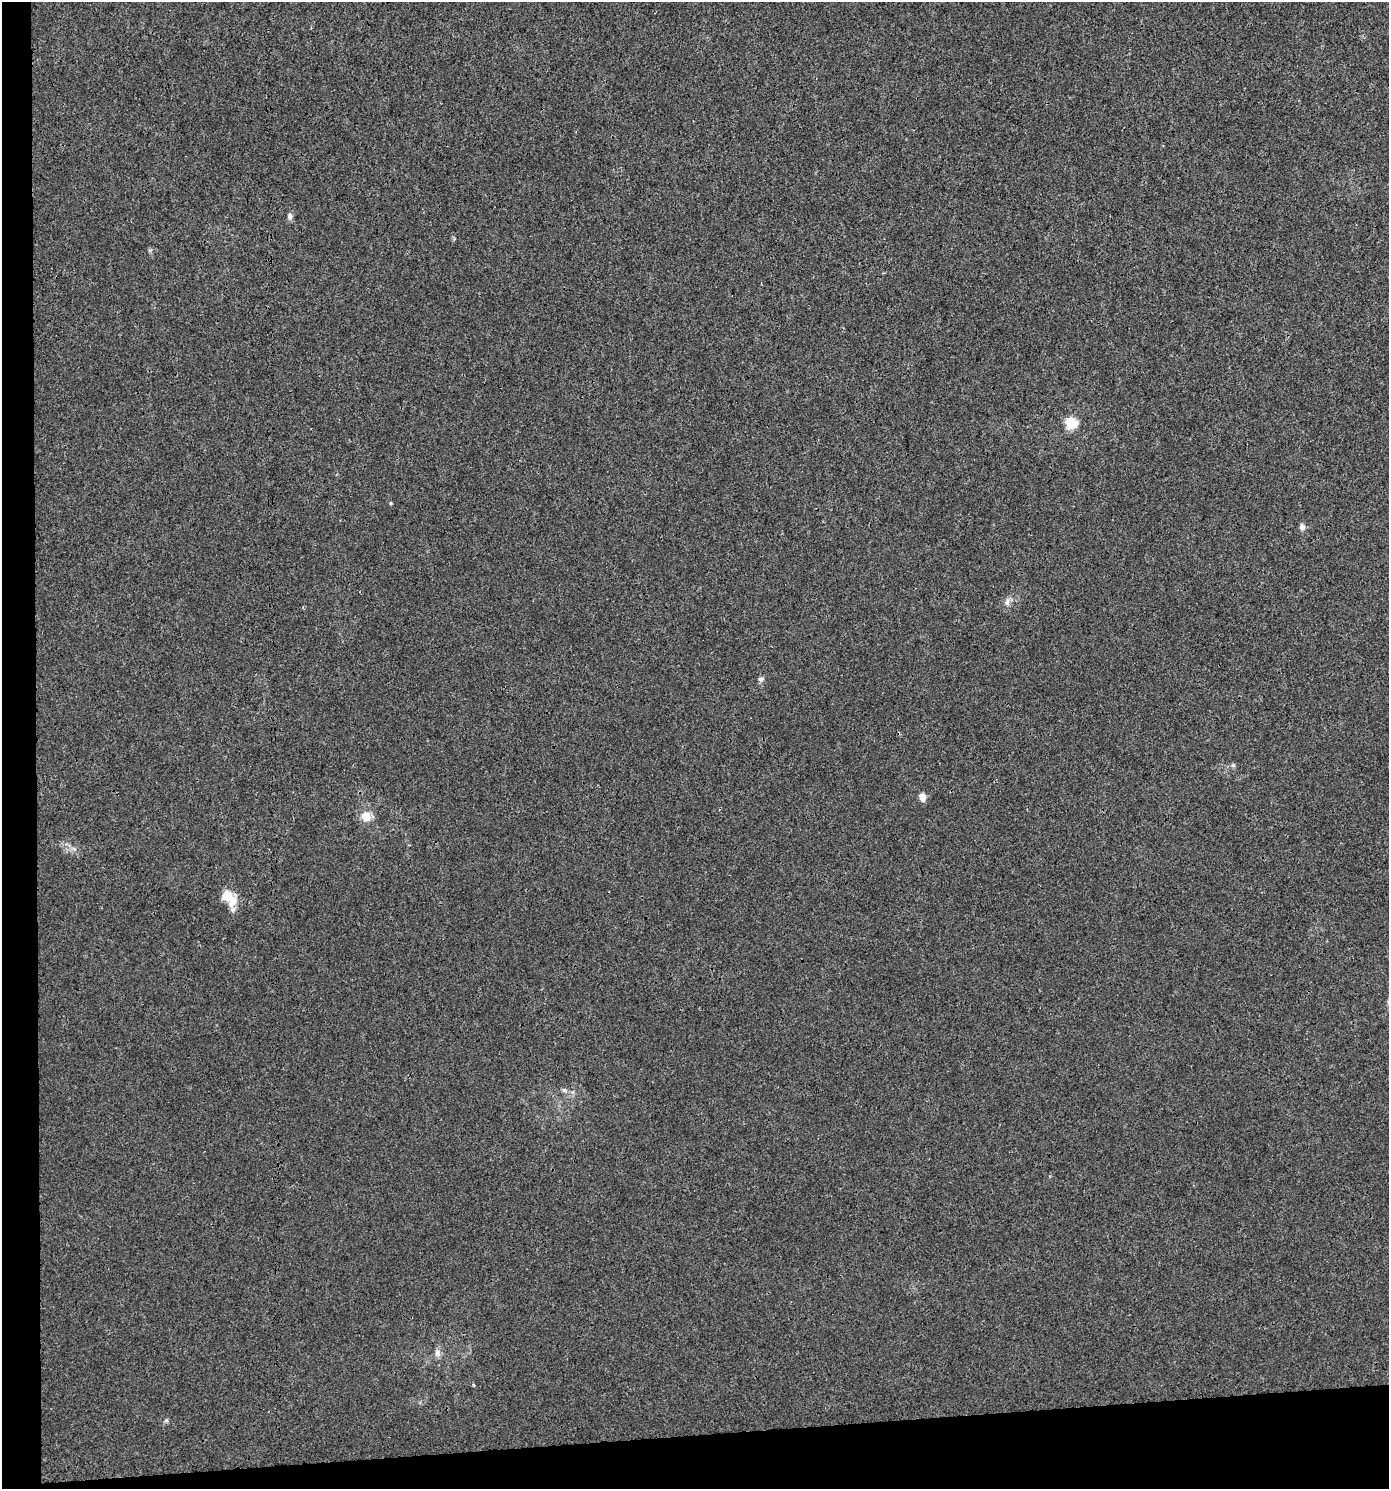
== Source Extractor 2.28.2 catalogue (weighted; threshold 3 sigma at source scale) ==
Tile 7 of 3 x 3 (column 1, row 3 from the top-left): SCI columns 44-1430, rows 1-1487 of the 4206 x 4461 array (HDU 1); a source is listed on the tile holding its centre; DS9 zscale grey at full resolution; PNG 1391 x 1491 px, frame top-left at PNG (2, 2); no overlay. Shown black and unused: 6% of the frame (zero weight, under 3 of 4 exposures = <1% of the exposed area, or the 3 px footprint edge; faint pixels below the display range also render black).
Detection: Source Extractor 2.28.2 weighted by HDU 2 'WHT'; one run over the whole footprint, this tile lists its part. Background 0.00179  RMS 0.0027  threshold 0.012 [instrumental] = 3 sigma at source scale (4.5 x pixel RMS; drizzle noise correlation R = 1.50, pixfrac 1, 0.0396/0.0396 arcsec/px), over >= 5 px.
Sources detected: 14; all 14 listed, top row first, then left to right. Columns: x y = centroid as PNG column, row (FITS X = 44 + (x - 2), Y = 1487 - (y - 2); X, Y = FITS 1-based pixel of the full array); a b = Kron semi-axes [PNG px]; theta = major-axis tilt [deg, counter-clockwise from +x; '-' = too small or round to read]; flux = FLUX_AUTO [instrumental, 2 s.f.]
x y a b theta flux
290 216 8 6 85 1
1071 423 6 5 - 25
1302 527 6 5 - 1.6
1007 602 11 7 71 1.2
761 679 7 6 - 0.67
1233 765 6 4 46 0.43
922 797 9 7 -85 1.9
366 816 5 5 - 7.4
74 849 6 5 - 0.61
228 897 19 11 -52 6.7
564 1090 8 5 -18 0.63
437 1353 10 8 -85 1.2
473 1385 4 3 - 0.24
166 1420 6 4 42 0.41
Unlisted compact peaks at least as high as the median listed source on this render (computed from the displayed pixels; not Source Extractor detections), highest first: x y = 391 503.